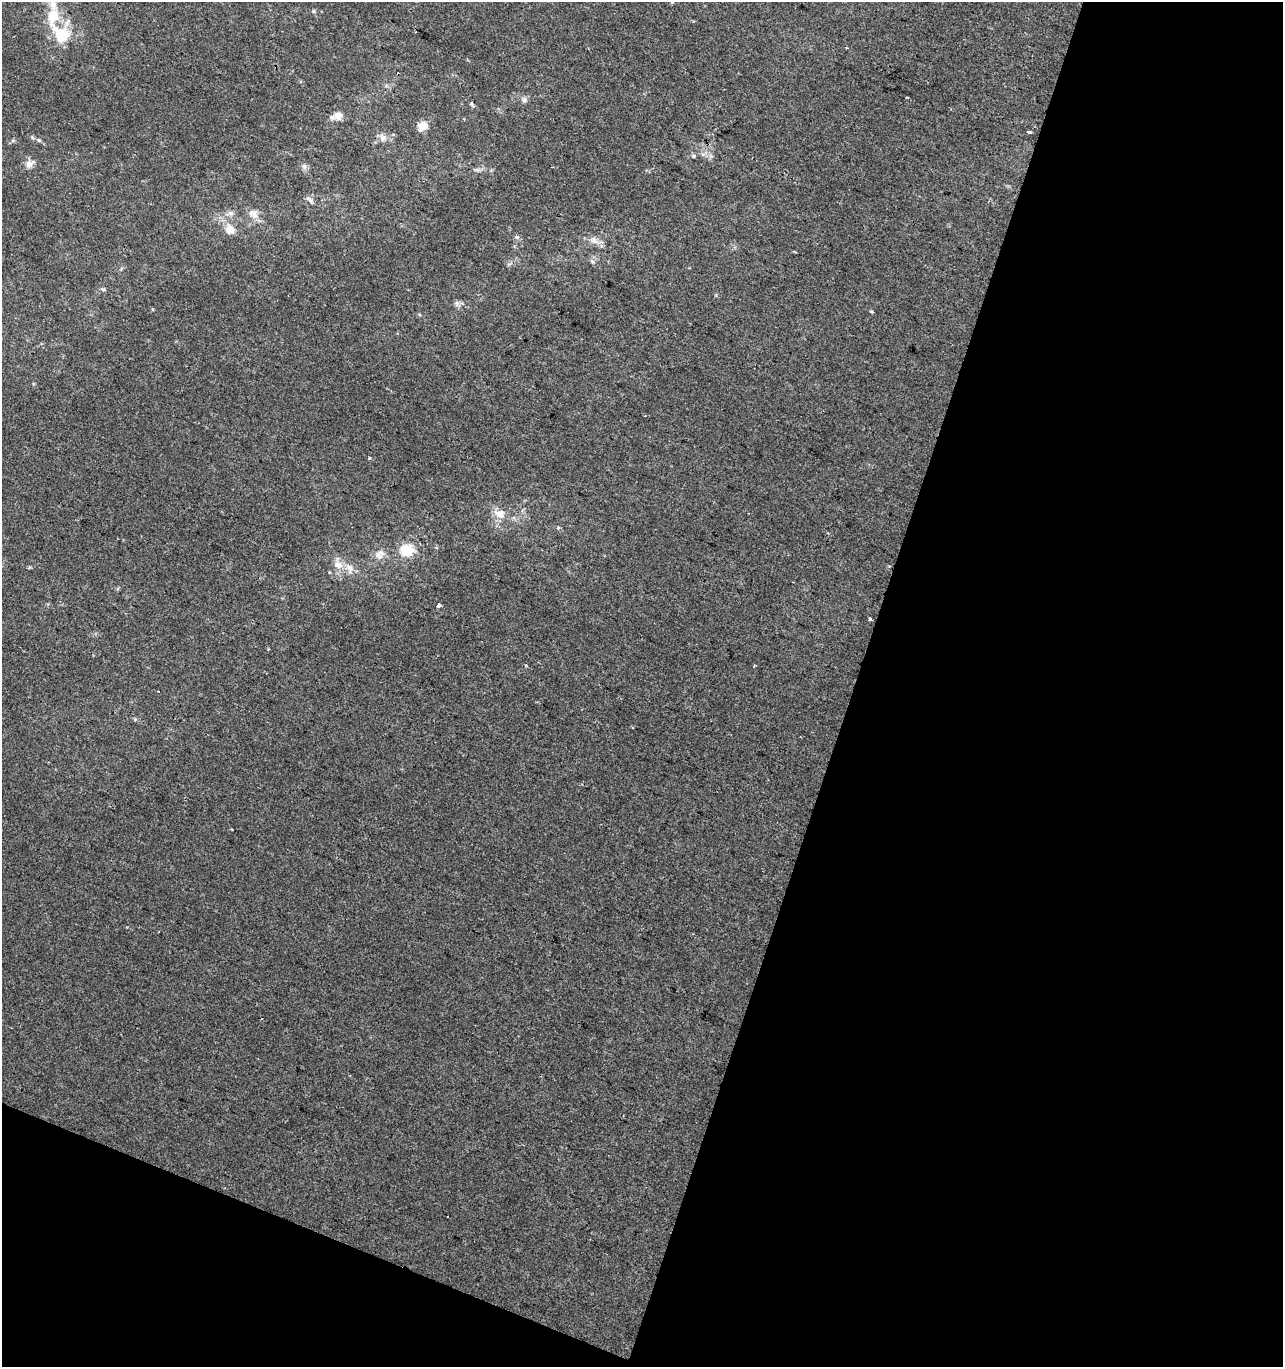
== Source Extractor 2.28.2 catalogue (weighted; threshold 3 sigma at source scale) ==
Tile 4 of 2 x 2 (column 2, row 2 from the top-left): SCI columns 1390-2670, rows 1-1365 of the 2795 x 2730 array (HDU 1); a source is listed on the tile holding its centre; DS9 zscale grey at full resolution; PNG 1285 x 1369 px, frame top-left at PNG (2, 2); no overlay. Shown black and unused: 38% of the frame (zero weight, under 2 of 3 exposures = <1% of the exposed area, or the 3 px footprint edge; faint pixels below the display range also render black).
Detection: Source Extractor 2.28.2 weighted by HDU 2 'WHT'; one run over the whole footprint, this tile lists its part. Background 3.84e-04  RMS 0.0042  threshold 0.0188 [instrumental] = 3 sigma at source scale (4.5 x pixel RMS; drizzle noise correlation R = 1.50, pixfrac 1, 0.0396/0.0396 arcsec/px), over >= 5 px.
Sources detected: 35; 1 inside a brighter object's white glare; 1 cosmic-ray / hot-pixel residue — not listed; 3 inside a brighter listed object's ellipse — not listed separately; the other 30 listed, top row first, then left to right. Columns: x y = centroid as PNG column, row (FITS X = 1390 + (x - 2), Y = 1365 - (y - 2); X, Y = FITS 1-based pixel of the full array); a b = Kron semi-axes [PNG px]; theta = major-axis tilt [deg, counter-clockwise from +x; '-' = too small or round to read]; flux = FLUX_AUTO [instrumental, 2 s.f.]
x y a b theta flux
314 11 5 5 - 0.58
53 17 36 15 -89 14
524 100 8 6 55 1.2
472 104 9 3 -70 0.67
337 116 13 8 14 3.9
422 126 8 7 - 6.2
1029 132 5 3 - 0.8
383 138 11 9 -61 2.5
693 156 5 4 - 0.56
29 164 11 8 28 2.7
304 166 8 7 - 1.3
309 199 13 5 -43 1.4
253 214 15 11 -38 3.7
230 229 11 11 - 4.3
517 237 7 5 -45 0.89
594 240 13 8 -41 2.9
794 251 5 3 - 0.38
592 261 8 5 -41 1
103 289 6 4 -18 0.59
457 303 8 7 - 1.3
871 312 4 3 - 0.56
369 458 4 3 - 0.7
499 514 18 12 -17 5.3
407 550 12 11 - 12
380 554 15 11 51 3.6
338 565 13 10 -21 4.1
889 566 3 3 - 0.33
438 605 4 3 - 4.4
870 619 3 3 - 1.2
754 666 3 2 - 0.42
Unlisted compact peaks at least as high as the median listed source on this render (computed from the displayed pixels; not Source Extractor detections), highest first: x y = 39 140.